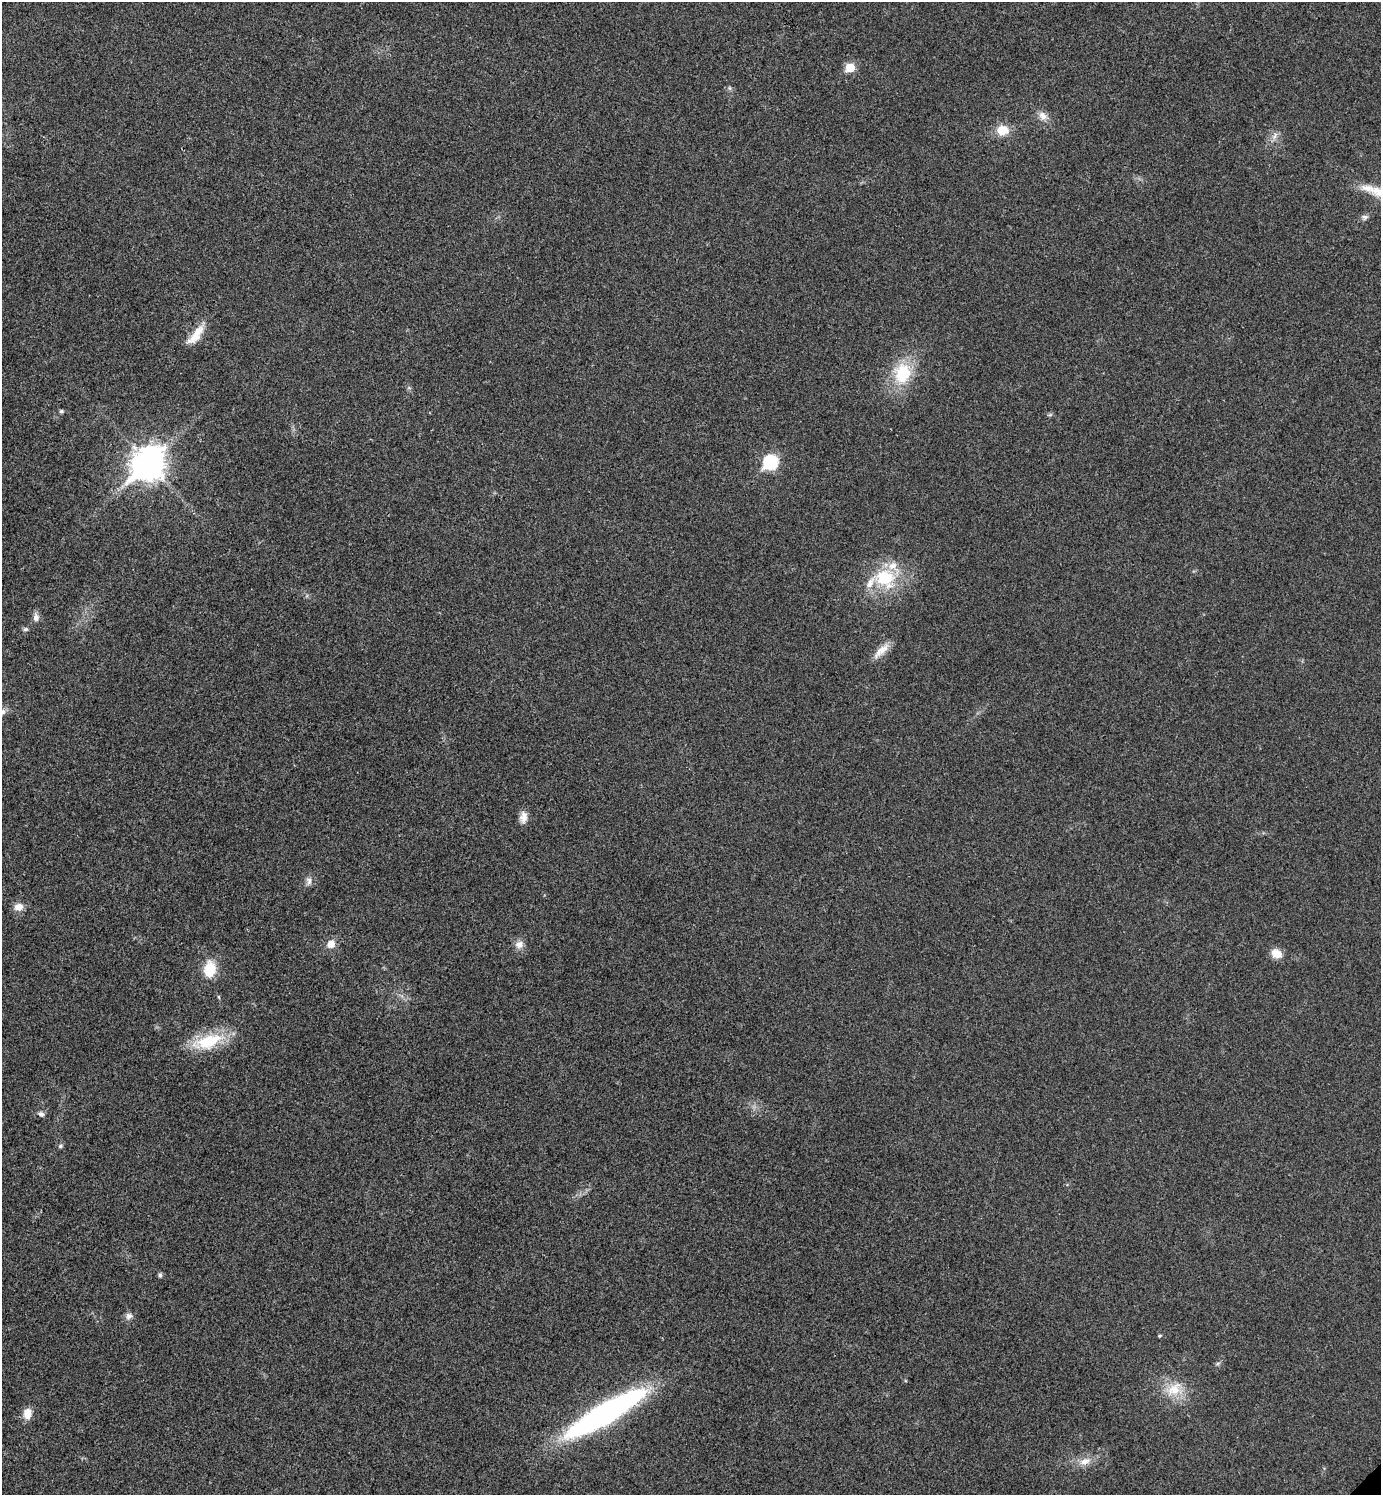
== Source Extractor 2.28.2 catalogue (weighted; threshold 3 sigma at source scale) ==
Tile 11 of 4 x 4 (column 3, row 3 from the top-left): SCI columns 3062-4440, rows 1497-2989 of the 5980 x 5981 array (HDU 1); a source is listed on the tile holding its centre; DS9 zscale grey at full resolution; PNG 1383 x 1497 px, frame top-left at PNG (2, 2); no overlay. Shown black and unused: <1% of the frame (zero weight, under 3 of 4 exposures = <1% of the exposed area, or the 3 px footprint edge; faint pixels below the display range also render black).
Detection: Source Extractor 2.28.2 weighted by HDU 2 'WHT'; one run over the whole footprint, this tile lists its part. Background 0.0281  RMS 0.0053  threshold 0.0241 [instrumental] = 3 sigma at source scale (4.5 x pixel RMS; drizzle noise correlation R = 1.50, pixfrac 1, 0.05/0.05 arcsec/px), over >= 5 px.
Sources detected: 36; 2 inside a brighter listed object's ellipse — not listed separately; the other 34 listed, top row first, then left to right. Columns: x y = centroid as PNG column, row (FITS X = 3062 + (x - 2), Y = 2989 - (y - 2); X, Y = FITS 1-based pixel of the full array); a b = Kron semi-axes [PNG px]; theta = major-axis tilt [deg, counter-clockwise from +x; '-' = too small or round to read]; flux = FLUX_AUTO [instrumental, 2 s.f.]
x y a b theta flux
850 68 6 6 - 16
729 88 6 4 -71 0.82
1043 116 13 10 -47 3.9
1003 130 13 11 0 8.9
1275 136 13 5 60 2.2
1365 217 8 7 - 1.6
196 335 28 10 52 9.3
902 373 27 22 79 24
61 411 5 4 - 0.95
1050 415 6 4 19 0.75
771 462 8 7 - 67
148 464 13 10 46 880
885 578 29 24 -25 29
36 617 11 8 88 2.6
25 629 7 5 4 1
881 651 27 8 42 6.2
523 817 15 9 83 4.1
309 881 11 7 -85 2.3
18 907 12 9 2 4.3
331 944 10 9 - 4.8
519 944 12 10 22 3.6
1276 953 13 10 -32 6.1
209 969 17 12 85 14
207 1042 42 18 18 24
41 1114 9 6 -26 1.7
60 1146 7 5 33 1
160 1275 7 5 81 1.1
129 1316 10 8 8 2.4
1160 1336 4 4 - 0.62
1218 1363 7 4 19 0.87
1174 1389 23 16 43 13
27 1413 12 9 85 6.2
605 1414 67 14 30 210
1085 1461 17 10 19 5.7